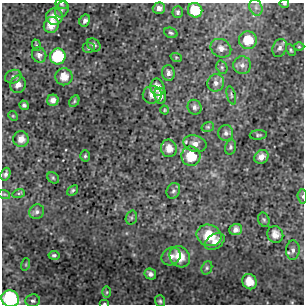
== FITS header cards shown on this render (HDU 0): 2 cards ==
NAXIS1  =                  302 / NUMBER OF ELEMENTS ALONG THIS AXIS
NAXIS2  =                  302 / NUMBER OF ELEMENTS ALONG THIS AXIS

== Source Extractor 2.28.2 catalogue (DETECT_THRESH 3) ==
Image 302 x 302 px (HDU 0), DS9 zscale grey, 1 PNG px = 1 image px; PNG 306 x 306 px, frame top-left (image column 1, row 302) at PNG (2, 3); each listed source drawn as its Kron ellipse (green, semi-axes under 4 px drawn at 4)
Background 4.31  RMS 0.9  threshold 2.69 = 3 sigma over >= 5 px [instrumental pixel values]
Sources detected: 76; all 76 listed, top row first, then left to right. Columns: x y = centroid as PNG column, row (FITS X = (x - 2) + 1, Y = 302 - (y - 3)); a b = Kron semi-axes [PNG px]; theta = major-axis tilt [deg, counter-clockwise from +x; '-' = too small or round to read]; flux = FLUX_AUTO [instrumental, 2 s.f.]
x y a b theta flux
61 4 6 4 -19 93
284 4 5 3 - 58
256 7 8 6 -69 200
159 8 6 5 - 270
62 9 8 6 60 150
195 10 7 7 - 1600
178 12 6 5 - 120
54 17 8 8 - 720
85 20 6 5 - 180
51 25 8 7 - 730
171 33 7 5 -20 110
248 40 9 9 - 1400
36 45 6 3 -72 66
94 45 7 5 -40 160
299 47 5 3 - 64
88 48 6 5 - 110
221 48 11 9 -30 390
280 48 9 7 66 230
291 50 6 4 -61 87
39 55 8 7 - 250
58 56 8 7 - 3500
176 57 6 3 -18 70
242 65 9 9 - 290
222 67 7 5 -70 130
168 73 8 6 -86 250
13 77 8 6 20 180
64 77 8 8 - 730
216 83 9 8 - 310
18 84 9 8 - 360
157 87 9 7 -77 430
152 95 9 8 - 410
231 95 9 4 -76 110
160 96 8 6 -82 380
53 100 6 5 - 300
74 101 6 4 61 78
24 105 5 4 - 130
195 107 7 7 - 180
165 110 4 4 - 64
13 116 5 4 - 69
208 127 6 5 - 90
226 133 8 7 - 200
258 135 8 4 5 100
21 139 8 8 - 410
195 144 12 8 -15 340
230 147 7 5 75 120
169 148 9 8 - 530
85 156 5 4 - 94
191 156 10 9 - 1300
261 157 7 6 - 390
5 174 6 4 71 170
53 178 6 5 - 89
73 190 6 4 40 100
173 191 8 6 63 160
19 193 6 4 18 91
4 194 6 3 -17 76
302 196 7 4 -85 110
37 212 7 7 - 190
131 217 7 5 72 130
264 220 7 5 -73 110
236 230 6 5 - 300
275 234 8 7 - 460
209 235 12 10 -21 1600
215 242 11 7 33 370
293 250 9 7 89 240
54 255 5 4 - 110
171 256 10 8 34 360
180 257 11 9 -51 1100
26 264 6 4 72 77
207 268 7 5 69 120
150 274 6 5 - 220
249 282 8 7 - 840
107 292 6 4 90 88
10 299 9 8 - 7300
33 301 7 6 - 160
160 301 6 5 - 100
104 304 5 2 - 68
At the frame edge (FLAGS 8, measured only in part): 5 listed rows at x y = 61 4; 284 4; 302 196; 10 299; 104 304